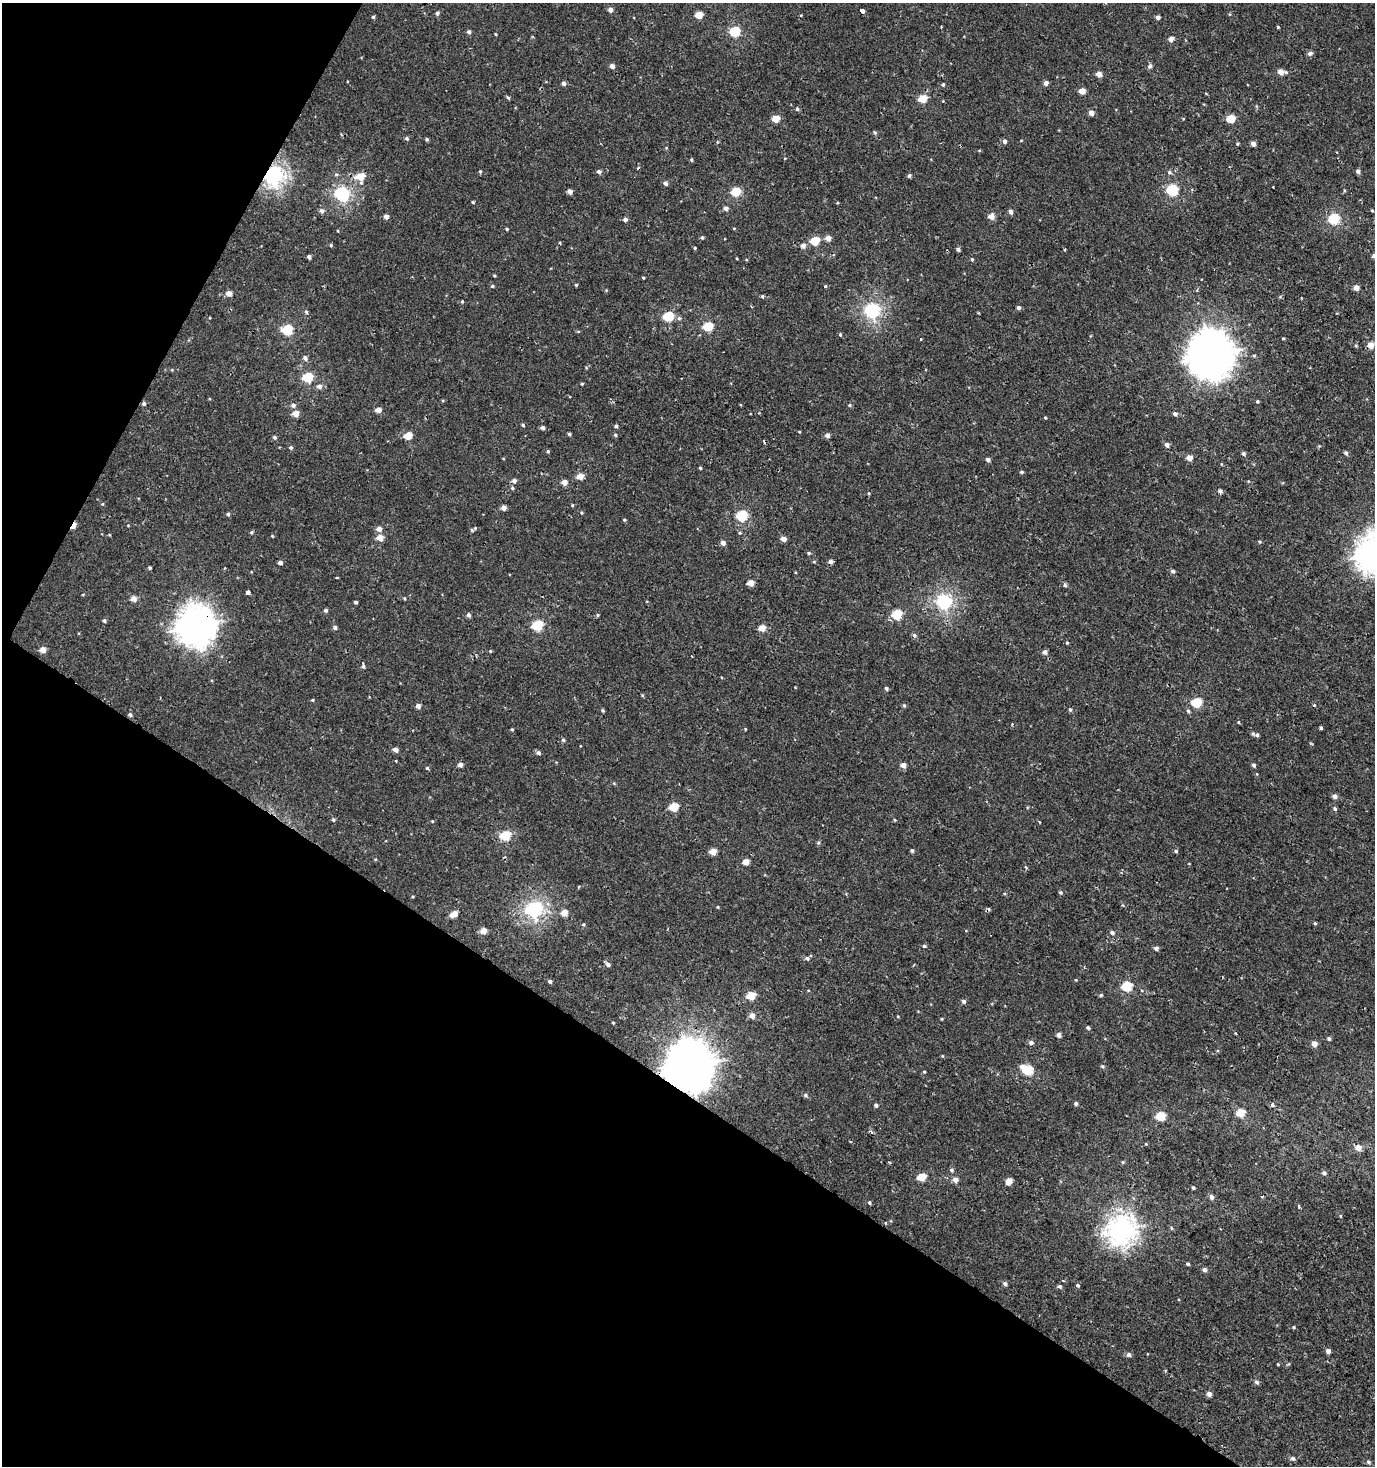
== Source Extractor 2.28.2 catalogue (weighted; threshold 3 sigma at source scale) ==
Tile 9 of 4 x 4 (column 1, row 3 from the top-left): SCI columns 295-1667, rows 1465-2928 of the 5973 x 5886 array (HDU 1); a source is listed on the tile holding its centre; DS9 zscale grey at full resolution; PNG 1377 x 1468 px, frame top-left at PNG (2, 3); no overlay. Shown black and unused: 31% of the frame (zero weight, under 2 of 3 exposures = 2% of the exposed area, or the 3 px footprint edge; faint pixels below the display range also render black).
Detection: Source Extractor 2.28.2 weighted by HDU 2 'WHT'; one run over the whole footprint, this tile lists its part. Background 6.87e-04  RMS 0.0025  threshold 0.0115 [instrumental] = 3 sigma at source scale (4.5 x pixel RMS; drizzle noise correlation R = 1.50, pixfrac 1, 0.0396/0.0396 arcsec/px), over >= 5 px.
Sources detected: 299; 4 cosmic-ray / hot-pixel residue — not listed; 1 inside a brighter listed object's ellipse — not listed separately; the other 294 listed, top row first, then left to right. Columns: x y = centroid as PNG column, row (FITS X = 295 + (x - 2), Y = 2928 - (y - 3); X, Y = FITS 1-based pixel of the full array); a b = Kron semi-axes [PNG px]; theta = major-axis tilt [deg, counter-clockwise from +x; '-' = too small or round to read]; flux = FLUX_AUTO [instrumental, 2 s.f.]
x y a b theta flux
610 10 5 4 - 1.3
862 11 4 3 - 7.2
437 13 5 4 - 0.71
1229 14 5 3 - 0.23
699 15 5 5 - 4.9
801 15 3 3 - 0.18
373 17 4 4 - 0.39
1158 17 4 3 - 1.3
1278 27 3 3 - 0.3
735 31 6 5 - 15
469 32 5 4 - 0.65
496 34 4 3 - 0.23
1171 39 5 5 - 1.5
1310 53 5 4 - 1
612 66 4 4 - 1.3
1150 66 6 5 - 0.77
1281 72 5 5 - 2.4
1099 74 5 4 - 2
564 83 4 4 - 0.84
1046 83 5 5 - 0.89
943 85 5 4 - 0.47
1082 91 5 4 - 2.9
1206 94 4 3 - 0.19
508 97 5 4 - 0.43
923 99 5 5 - 6.9
943 101 3 2 - 0.24
797 109 5 4 - 0.48
1091 113 5 5 - 1.5
776 119 5 4 - 5
1231 119 5 5 - 6.6
874 132 5 4 - 0.42
407 138 5 5 - 0.54
427 139 5 4 - 0.38
1021 140 4 3 - 0.19
1004 141 5 5 - 0.8
1237 144 4 4 - 0.29
1253 144 5 4 - 1.2
785 158 4 3 - 0.18
691 160 5 4 - 0.32
480 171 4 4 - 0.34
1358 171 4 4 - 0.97
599 172 5 5 - 0.78
1169 172 6 5 - 0.58
274 175 8 7 - 90
909 176 5 4 - 0.53
360 177 6 6 - 5.3
665 183 5 4 - 0.85
1172 190 6 5 - 24
570 191 4 4 - 1.5
736 192 5 5 - 10
342 194 8 6 -55 42
473 202 3 3 - 0.32
837 203 4 3 - 0.21
726 208 5 5 - 0.86
1372 210 4 3 - 0.3
322 211 6 6 - 0.81
1011 212 5 4 - 1.1
991 216 5 5 - 2.4
386 217 5 4 - 1.3
625 219 5 5 - 0.86
1334 219 6 5 - 19
734 228 5 3 - 0.2
507 229 4 4 - 0.31
338 231 4 2 - 0.2
702 237 5 4 - 0.4
828 238 5 5 - 1.8
815 241 5 5 - 8.8
331 245 4 4 - 0.35
803 245 5 5 - 1.3
695 248 4 3 - 0.28
958 249 4 4 - 0.68
1374 256 4 4 - 1.1
309 257 4 4 - 0.89
746 259 4 3 - 0.23
972 259 5 4 - 0.33
494 275 4 3 - 0.27
643 278 3 3 - 0.25
576 285 3 3 - 0.33
492 286 5 4 - 0.35
825 286 4 4 - 0.27
1356 288 4 4 - 1.8
229 293 5 5 - 1.9
762 296 4 4 - 0.37
462 301 4 3 - 0.3
1019 308 4 4 - 0.85
872 310 6 6 - 52
306 312 5 5 - 0.46
668 316 6 5 - 15
679 318 6 5 - 0.53
708 326 6 5 - 12
287 330 6 5 - 15
578 331 5 3 - 0.25
840 335 5 4 - 0.33
1283 338 3 3 - 0.26
1356 345 5 4 - 0.3
1370 345 5 5 - 3.1
1210 355 17 16 - 610
305 358 6 5 - 0.94
308 377 6 5 - 14
582 384 4 3 - 0.31
319 386 6 6 - 1.2
1257 401 4 4 - 0.39
144 404 6 5 - 0.5
293 405 6 6 - 0.88
849 405 5 4 - 0.36
378 410 5 4 - 2
296 414 5 5 - 2.9
1175 414 5 4 - 0.82
1045 418 3 3 - 0.26
523 425 4 4 - 0.37
616 426 4 4 - 0.54
543 428 4 4 - 0.87
799 432 3 3 - 0.23
569 434 4 3 - 0.42
615 435 5 4 - 0.4
827 435 5 4 - 1.2
408 436 5 5 - 5.7
275 437 5 5 - 0.48
1167 445 5 4 - 1.1
1319 446 4 4 - 0.22
291 448 5 5 - 0.45
548 451 5 4 - 0.31
1243 453 5 5 - 0.6
1346 453 4 4 - 0.71
1189 458 4 4 - 2.7
988 459 5 4 - 0.78
1221 464 5 3 - 0.19
700 468 3 3 - 0.34
1022 472 5 4 - 0.4
580 476 5 5 - 3
514 481 5 5 - 0.99
564 482 5 4 - 2.1
512 488 5 4 - 0.4
1220 491 4 4 - 0.88
869 493 5 3 - 0.24
102 504 4 4 - 0.26
572 505 4 4 - 0.28
504 508 4 4 - 1.5
581 513 5 5 - 0.31
228 514 5 5 - 0.47
742 516 6 5 - 18
624 520 4 4 - 0.29
128 525 4 3 - 0.17
73 526 7 4 62 3.1
379 529 5 5 - 1.5
472 530 6 5 - 0.39
252 532 5 4 - 0.37
740 533 3 3 - 0.7
109 535 4 3 - 0.2
272 536 4 3 - 0.23
380 538 5 5 - 2.8
783 539 5 4 - 1.6
1259 542 4 4 - 0.35
723 543 5 4 - 1.3
809 553 5 4 - 0.38
1374 554 15 13 89 300
830 561 4 4 - 1.2
814 562 5 3 - 0.26
280 563 4 4 - 0.88
150 568 4 4 - 0.39
1173 571 5 4 - 0.62
337 577 4 2 - 0.19
750 583 5 4 - 3.2
1065 585 6 5 - 0.5
248 592 4 4 - 1.6
83 594 4 2 - 0.19
134 599 5 5 - 1.8
404 599 5 3 - 0.25
944 601 7 6 - 48
356 602 3 3 - 0.5
326 610 4 4 - 0.57
897 614 6 5 - 12
469 615 5 4 - 0.7
598 615 5 4 - 0.3
104 621 5 4 - 0.43
537 625 6 5 - 16
196 626 15 14 - 330
335 627 5 4 - 0.65
762 628 5 4 - 3.4
914 635 6 5 - 0.6
1067 642 4 4 - 0.3
43 650 5 5 - 2.2
490 651 4 4 - 0.27
1045 652 5 5 - 0.92
363 666 7 5 -85 0.55
886 689 4 4 - 0.52
642 695 5 3 - 0.24
312 700 4 3 - 0.28
1196 702 6 5 - 13
904 705 5 4 - 0.4
1314 705 4 3 - 0.23
418 706 5 4 - 1.2
603 710 4 4 - 0.35
1070 710 5 5 - 0.44
1188 711 6 4 -46 0.44
130 715 5 5 - 0.55
1238 722 5 4 - 0.27
1321 728 3 3 - 0.39
512 729 4 4 - 0.26
745 729 4 2 - 0.2
1257 735 7 5 2 0.72
563 740 5 4 - 0.42
396 750 5 4 - 1.3
538 753 5 4 - 0.69
396 761 3 3 - 0.29
460 765 5 4 - 1.1
903 765 5 5 - 1.8
1254 765 5 4 - 0.66
427 768 5 4 - 0.33
614 783 5 4 - 0.27
1335 796 5 4 - 1.3
674 807 5 5 - 9.3
1335 809 5 4 - 0.58
333 819 5 4 - 0.45
894 820 4 3 - 0.27
432 821 3 3 - 0.22
505 835 6 5 - 12
818 843 6 5 - 0.43
912 850 4 4 - 0.48
1176 851 5 4 - 0.45
713 852 5 4 - 3.9
375 859 5 4 - 0.24
746 862 5 4 - 3.2
1026 867 3 3 - 1.1
1060 892 5 4 - 0.42
413 896 4 3 - 0.24
718 907 4 4 - 0.24
534 909 7 7 - 63
564 912 5 5 - 3.4
455 913 5 5 - 1.9
1315 923 4 4 - 0.3
583 924 5 5 - 0.37
483 931 5 5 - 2.5
1112 933 6 5 - 0.74
924 946 5 4 - 0.43
1156 948 4 4 - 0.99
807 958 6 5 - 0.62
608 964 5 5 - 0.88
1076 980 4 3 - 0.22
550 981 5 4 - 0.51
1126 986 6 5 - 13
808 990 4 3 - 0.18
1101 995 5 4 - 0.42
751 996 6 5 - 6.8
964 1001 5 5 - 0.63
752 1016 5 5 - 1.9
942 1019 4 3 - 0.26
613 1023 3 3 - 0.24
1088 1028 4 4 - 0.53
1059 1035 4 4 - 1.3
1329 1039 4 4 - 0.5
1031 1042 5 5 - 0.84
1314 1044 5 4 - 2
942 1056 4 4 - 0.24
690 1066 17 16 - 750
1022 1066 6 5 - 1.3
1102 1066 4 4 - 0.41
1028 1070 6 5 - 12
924 1072 4 3 - 0.25
806 1095 6 5 - 0.49
1076 1103 5 4 - 0.47
876 1105 5 4 - 0.61
1272 1105 4 4 - 1.1
1241 1113 5 5 - 7.3
1160 1116 5 5 - 10
1146 1144 4 3 - 0.23
1358 1148 5 5 - 2.3
1123 1162 5 4 - 0.35
951 1170 6 5 - 0.55
1324 1173 5 4 - 0.76
922 1177 5 5 - 6.9
955 1180 5 5 - 1.8
1009 1181 5 4 - 2.5
1193 1188 4 3 - 0.45
1211 1197 5 5 - 0.96
869 1203 5 4 - 0.41
1299 1206 5 3 - 0.27
1340 1216 5 3 - 0.22
885 1223 4 3 - 0.19
1171 1228 5 3 - 0.26
1120 1230 12 11 - 150
1188 1264 4 3 - 0.44
1204 1270 5 4 - 0.89
1005 1284 5 4 - 0.73
1078 1285 4 4 - 0.5
1059 1286 5 4 - 0.58
1294 1327 5 4 - 0.29
1328 1351 4 4 - 1
1129 1355 5 5 - 0.82
1278 1364 4 3 - 0.22
1256 1382 6 5 - 0.72
1209 1394 4 4 - 1.3
1292 1458 6 5 - 0.74
1368 1462 5 5 - 0.53
Overlapping masked pixels (flux is a lower limit): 4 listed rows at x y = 274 175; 73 526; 196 626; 690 1066
Isophote crosses this tile's border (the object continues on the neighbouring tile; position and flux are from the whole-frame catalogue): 2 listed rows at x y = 1374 256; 1374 554